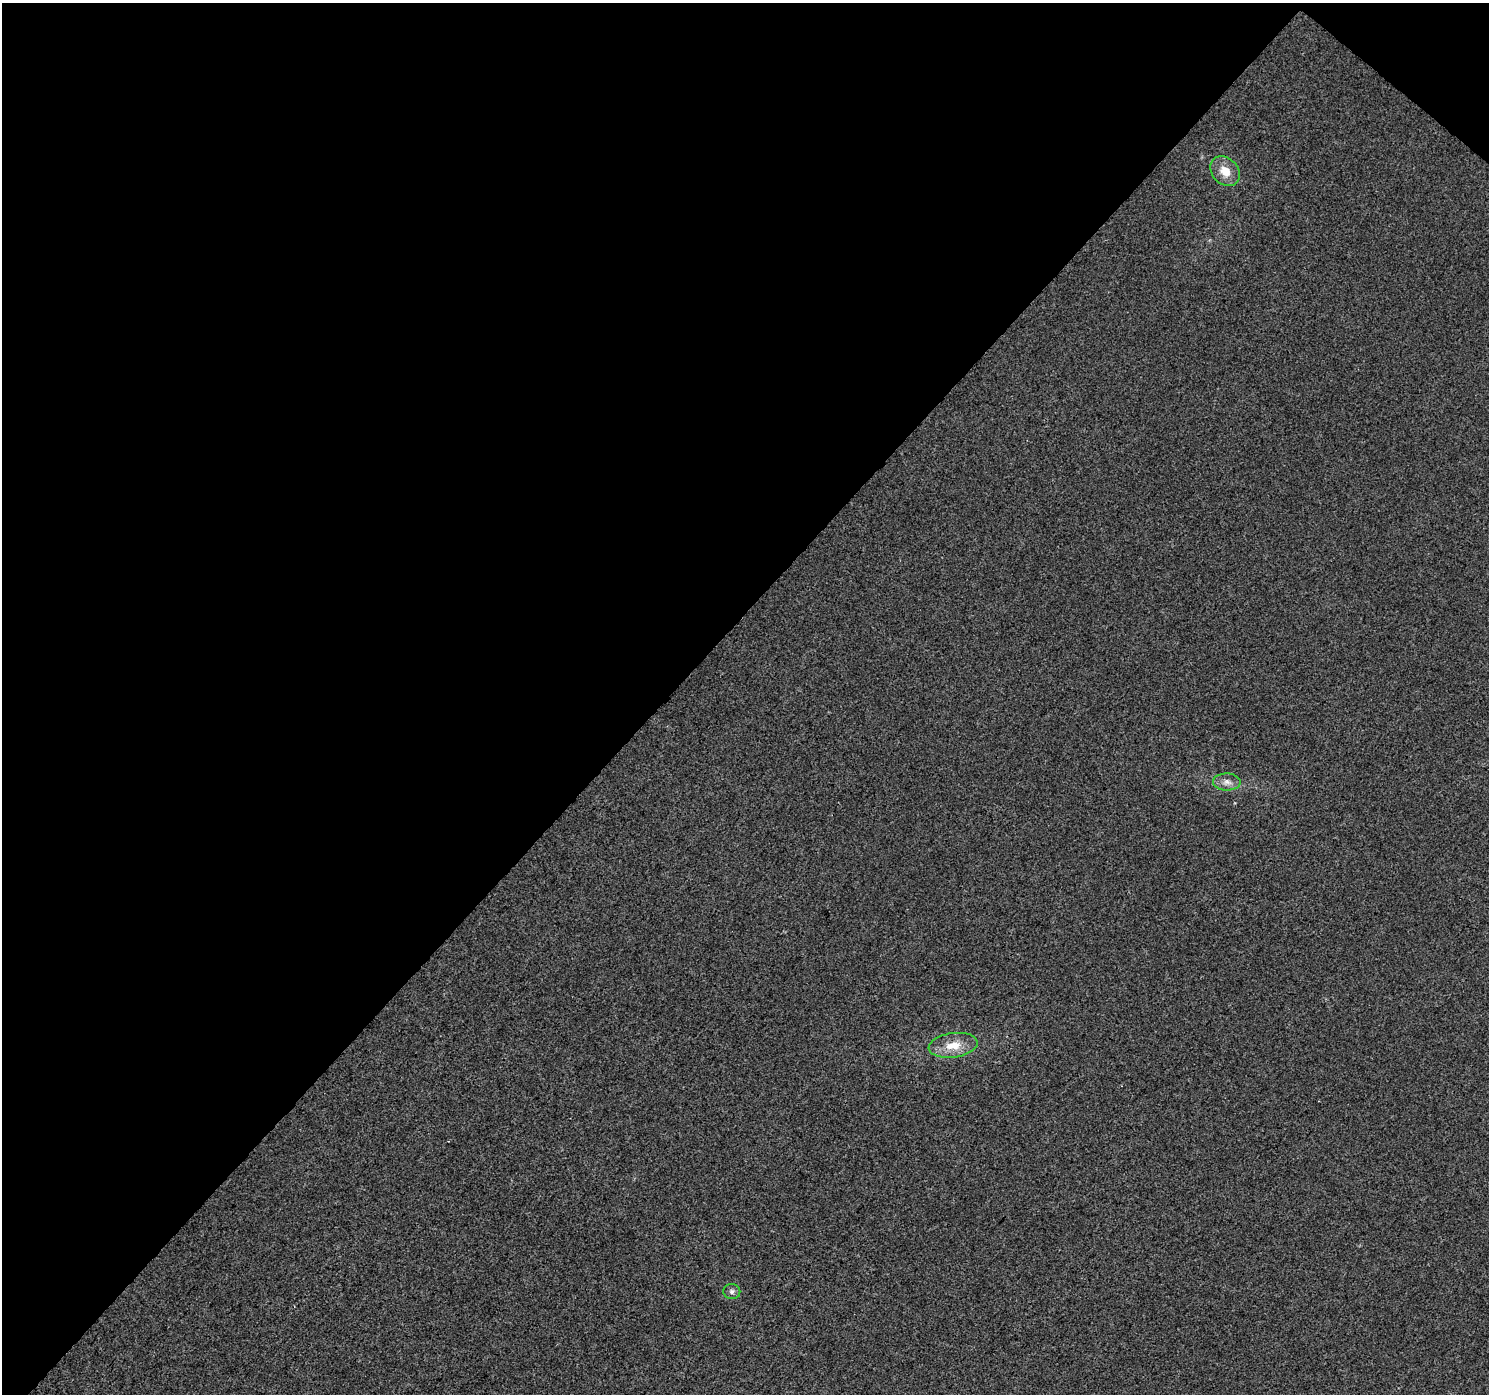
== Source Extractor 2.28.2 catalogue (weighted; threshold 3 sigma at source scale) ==
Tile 2 of 4 x 4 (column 2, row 1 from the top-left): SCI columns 1555-3041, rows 4499-5890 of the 6139 x 6154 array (HDU 1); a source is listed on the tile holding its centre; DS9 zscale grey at full resolution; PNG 1491 x 1396 px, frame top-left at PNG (2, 3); each listed source drawn as its Kron ellipse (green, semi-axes under 4 px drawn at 4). Shown black and unused: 46% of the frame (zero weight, under 3 of 4 exposures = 6% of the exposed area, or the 3 px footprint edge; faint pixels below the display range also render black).
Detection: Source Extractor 2.28.2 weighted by HDU 2 'WHT'; one run over the whole footprint, this tile lists its part. Background 0.0018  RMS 0.0037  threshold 0.0167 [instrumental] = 3 sigma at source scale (4.5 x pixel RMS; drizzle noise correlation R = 1.50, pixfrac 1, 0.0396/0.0396 arcsec/px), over >= 5 px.
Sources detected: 4; all 4 listed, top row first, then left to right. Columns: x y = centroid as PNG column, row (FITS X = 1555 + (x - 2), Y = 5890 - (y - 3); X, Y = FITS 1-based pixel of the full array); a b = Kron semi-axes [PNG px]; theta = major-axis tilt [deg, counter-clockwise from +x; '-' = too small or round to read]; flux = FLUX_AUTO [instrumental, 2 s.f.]
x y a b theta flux
1225 171 16 13 -46 5.6
1227 782 14 8 -1 2.5
953 1045 24 12 8 7.2
732 1291 8 7 - 1.2